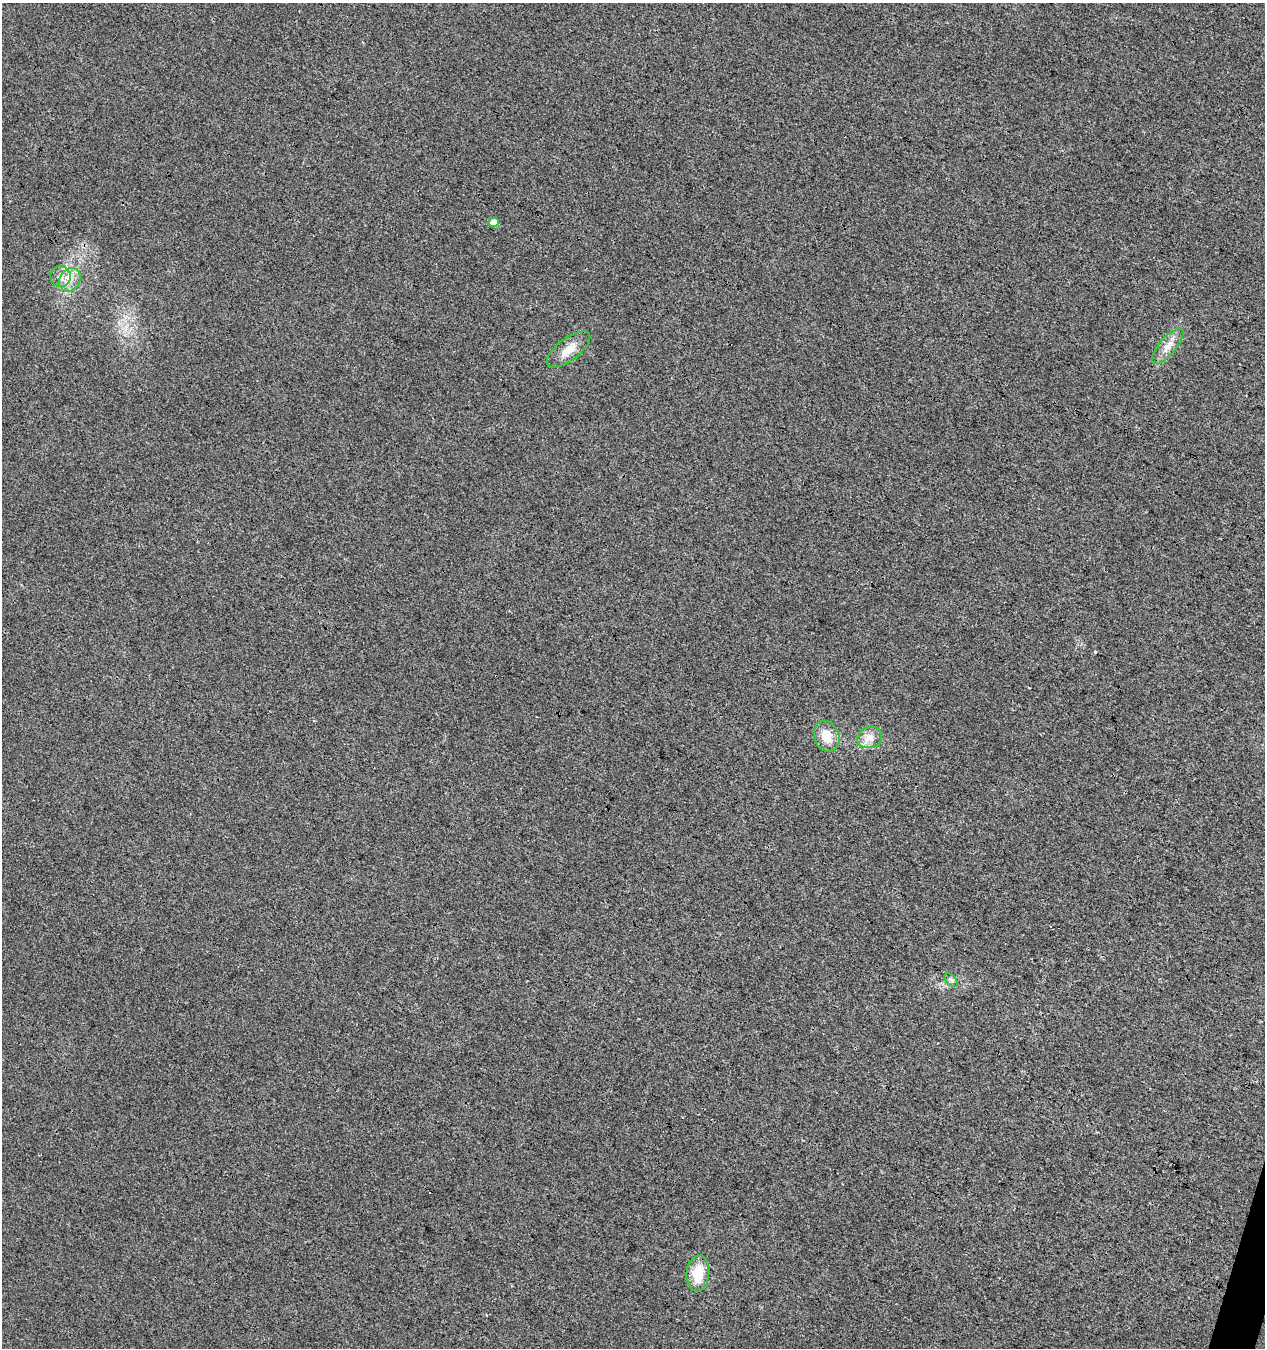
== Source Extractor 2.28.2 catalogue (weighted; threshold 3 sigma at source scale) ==
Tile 6 of 4 x 4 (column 2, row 2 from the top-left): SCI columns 1543-2805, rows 2694-4039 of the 5549 x 5394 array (HDU 1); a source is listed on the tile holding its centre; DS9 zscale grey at full resolution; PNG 1267 x 1350 px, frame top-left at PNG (2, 3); each listed source drawn as its Kron ellipse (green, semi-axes under 4 px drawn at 4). Shown black and unused: <1% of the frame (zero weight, under 3 of 4 exposures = <1% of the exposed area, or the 3 px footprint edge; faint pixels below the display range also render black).
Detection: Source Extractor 2.28.2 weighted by HDU 2 'WHT'; one run over the whole footprint, this tile lists its part. Background 0.00855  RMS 0.0049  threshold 0.0222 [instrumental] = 3 sigma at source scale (4.5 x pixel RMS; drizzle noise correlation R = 1.50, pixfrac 1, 0.0396/0.0396 arcsec/px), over >= 5 px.
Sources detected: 11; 2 cosmic-ray / hot-pixel residue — neither listed nor drawn; the other 9 listed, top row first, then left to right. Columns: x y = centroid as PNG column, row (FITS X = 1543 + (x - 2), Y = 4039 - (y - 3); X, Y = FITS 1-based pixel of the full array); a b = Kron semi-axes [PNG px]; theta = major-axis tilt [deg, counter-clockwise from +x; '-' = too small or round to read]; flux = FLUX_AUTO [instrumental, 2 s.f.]
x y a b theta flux
494 223 5 5 - 8.7
60 276 11 10 - 3.9
70 280 12 10 59 4.9
1168 346 22 8 49 5.1
569 349 26 11 38 7
827 736 16 12 -68 8.4
870 737 12 10 18 5
951 980 8 5 -46 1.2
698 1273 18 11 86 13
Overlapping masked pixels (flux is a lower limit): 1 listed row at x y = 494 223